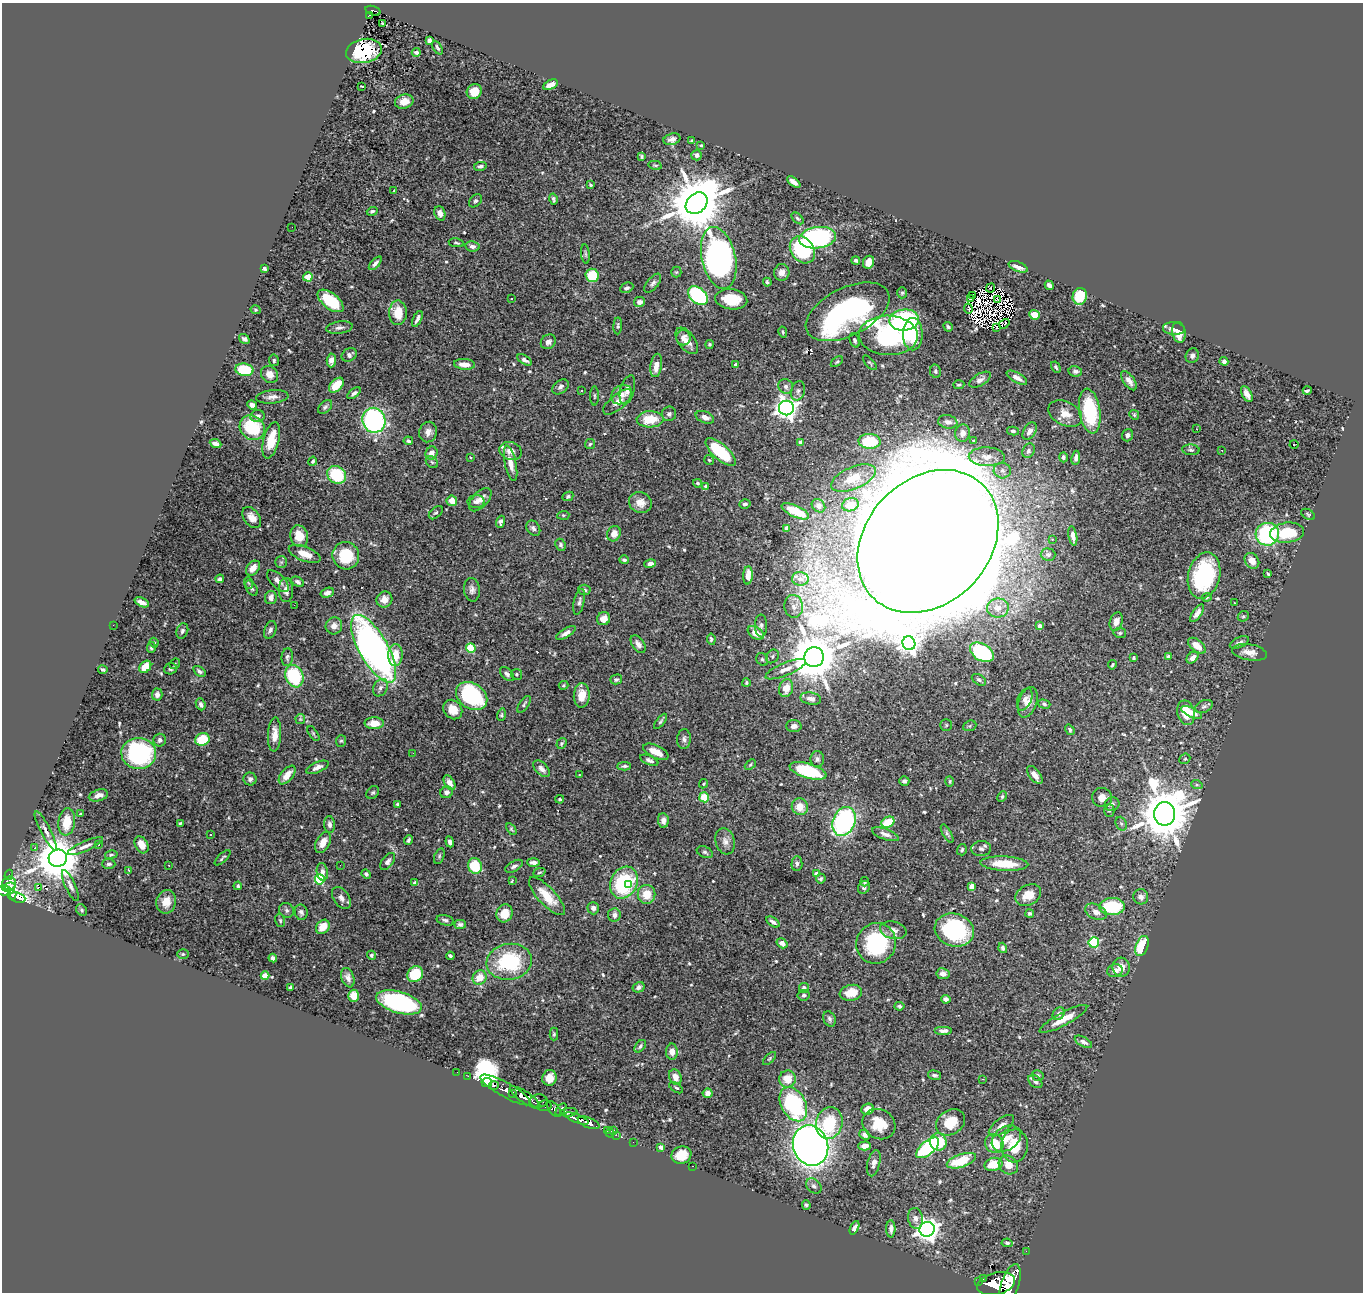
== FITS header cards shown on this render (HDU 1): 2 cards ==
NAXIS1  =                 1361
NAXIS2  =                 1290

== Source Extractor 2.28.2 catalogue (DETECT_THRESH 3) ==
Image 1361 x 1290 px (HDU 1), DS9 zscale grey, 1 PNG px = 1 image px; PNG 1365 x 1294 px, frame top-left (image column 1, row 1290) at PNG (2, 3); each listed source drawn as its Kron ellipse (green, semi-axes under 4 px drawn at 4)
Background 1.41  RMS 0.019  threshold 0.058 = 3 sigma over >= 5 px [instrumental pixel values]
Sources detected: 595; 7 with non-positive FLUX_AUTO (blend fragments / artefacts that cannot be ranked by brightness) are neither listed nor drawn; of the other 588, the 500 brightest by FLUX_AUTO listed and drawn (88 fainter detections omitted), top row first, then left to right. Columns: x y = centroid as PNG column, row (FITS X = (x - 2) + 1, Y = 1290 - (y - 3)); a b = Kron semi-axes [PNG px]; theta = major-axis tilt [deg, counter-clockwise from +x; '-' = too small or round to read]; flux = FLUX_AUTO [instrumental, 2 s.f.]
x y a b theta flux
373 11 8 4 -18 170
369 15 3 2 - 32
382 23 3 2 - 5.1
429 40 4 3 - 3.6
437 48 7 3 -60 2.2
364 51 18 12 11 43
416 52 4 3 - 3.4
550 85 8 4 28 9.2
362 86 3 2 - 1.6
474 92 8 7 - 18
404 102 9 7 17 13
672 139 8 5 16 5.5
692 141 4 3 - 2.4
701 145 3 3 - 1.6
697 155 5 5 - 5.6
642 156 4 3 - 1.8
655 165 7 4 -13 1.8
480 166 6 4 11 3.1
794 182 8 4 -38 6.6
591 185 4 3 - 2
394 191 3 3 - 2
553 199 5 3 - 2.5
475 201 7 5 48 3.2
697 203 12 9 42 9100
372 211 5 4 - 2.6
440 213 7 5 -69 8
798 218 7 4 -44 2.4
292 227 2 2 - 4.4
817 238 18 10 8 330
456 243 8 4 -10 2.1
473 246 7 5 -8 5.4
802 250 15 11 -53 120
585 254 10 3 -84 2
719 258 31 17 -77 520
856 260 4 3 - 2.6
869 262 7 5 65 14
375 263 8 4 48 4.5
1018 267 10 5 -21 8.7
264 269 4 3 - 2.5
676 272 5 5 - 2
782 272 8 7 - 6.8
592 275 7 6 - 40
308 277 5 4 - 25
767 282 4 3 - 2.1
653 283 11 5 51 4
1049 285 5 4 - 4
627 288 7 5 26 3.4
991 288 5 3 - 3.2
902 293 5 5 - 2.1
973 295 3 2 - 2.3
698 296 11 7 -40 140
1080 296 8 7 - 44
511 299 3 2 - 2.6
731 299 16 10 -7 39
970 299 3 2 - 2.5
997 300 3 2 - 2
331 301 15 7 -38 71
640 302 6 5 - 5.9
968 308 5 3 - 4.1
255 310 5 4 - 1.7
847 312 45 24 26 340
398 313 12 9 89 26
1034 315 5 4 - 16
417 319 9 3 65 4
904 320 15 10 5 170
1004 324 6 2 35 4
618 326 8 4 86 2.5
948 327 5 4 - 2.2
997 327 3 2 - 1.8
339 328 13 6 8 6
1174 329 11 6 -6 7.6
783 332 5 3 - 1.6
1179 332 10 6 -80 15
913 334 16 9 90 57
888 335 29 20 -2 160
683 338 7 7 - 6.4
244 339 6 4 -35 3.8
855 340 7 4 -69 2.5
687 341 15 8 -54 13
548 342 8 7 - 5.4
709 344 4 4 - 1.8
349 355 8 6 33 5.1
1192 356 7 6 - 4.4
274 360 6 5 - 2.8
331 360 7 4 86 11
525 360 8 4 -31 4.8
1224 361 4 3 - 3.6
837 362 7 4 37 2.1
870 363 9 4 -48 2.1
465 364 10 5 -5 12
656 365 12 5 82 14
736 365 4 3 - 3.4
1056 367 6 3 -60 2.1
244 370 9 6 -8 66
935 371 7 5 -80 2.7
1075 371 7 5 -12 3.6
270 374 9 8 - 11
1017 378 11 5 -30 7.9
980 380 12 6 31 5.9
1129 381 11 5 -54 6.8
336 385 9 5 46 27
959 385 5 2 - 1.7
786 386 7 7 - 4.4
560 387 9 6 38 4.8
627 390 15 7 74 7.2
581 391 3 3 - 4.8
798 391 10 6 75 4.5
1307 391 4 3 - 2.3
354 393 8 4 36 3.7
1247 394 9 4 -62 7.6
622 395 11 9 38 8
594 396 9 3 90 2.1
272 397 16 6 5 7.6
618 402 17 7 39 10
252 405 5 4 - 5.5
325 407 8 5 46 3.6
786 408 7 7 - 880
1090 411 22 10 -81 92
669 414 7 7 - 3.3
1065 414 18 12 -27 18
1134 415 5 4 - 1.7
257 416 7 6 - 5.3
705 417 10 5 -21 7.4
650 419 13 8 2 34
374 420 12 11 - 260
948 422 10 6 -9 6.3
252 428 13 11 -43 69
1197 429 3 2 - 2.7
1013 431 6 4 -14 2.3
1030 431 9 6 58 7.3
428 432 10 8 76 7.5
963 433 9 7 83 7.7
1128 435 6 5 - 4.9
271 440 18 7 76 28
408 441 5 4 - 2.6
869 441 11 7 -3 53
974 441 3 3 - 2.5
800 442 4 4 - 8.4
215 444 6 4 -23 7.6
590 444 5 5 - 2.1
1294 444 4 3 - 5.4
1191 450 9 5 -4 3.3
1222 450 3 2 - 2.3
511 451 11 9 -18 10
1028 451 8 5 63 3.7
721 452 19 7 -42 86
431 453 7 6 - 9.6
471 457 3 3 - 1.7
987 457 18 9 -2 15
1063 457 5 4 - 2.9
1076 458 7 4 83 4.6
709 460 5 5 - 1.8
313 461 4 3 - 1.8
432 462 7 5 -44 2.4
511 463 18 6 -79 14
1002 471 8 7 - 6.4
337 475 10 8 -35 66
853 478 24 11 23 28
698 483 4 4 - 2.1
706 486 4 4 - 1.9
568 496 6 4 26 2.7
480 500 14 7 47 11
452 501 5 5 - 12
476 502 8 6 3 5.5
640 503 11 10 - 12
745 504 5 4 - 3.4
850 505 8 6 18 17
818 506 7 6 - 5.8
795 511 15 5 -25 36
436 513 8 5 42 2.5
1308 514 7 4 -31 2.1
563 515 6 4 5 1.7
252 518 12 7 -54 12
501 522 6 4 72 5.6
533 528 8 6 -53 4
786 528 4 3 - 11
1287 533 17 10 7 47
614 534 8 6 62 11
1267 534 12 11 - 130
299 536 11 8 -71 24
1073 536 10 4 -79 6.9
1052 539 3 3 - 1.7
928 541 79 62 47 21000
561 545 6 5 - 2.8
305 554 17 7 -21 16
1048 555 7 6 - 3
346 556 14 13 - 52
624 560 5 4 - 3.2
1252 561 8 6 -53 12
281 562 6 6 - 2.7
650 564 6 4 14 6.2
253 568 8 6 49 12
1268 574 4 3 - 1.6
748 575 9 5 87 8.9
1204 575 23 16 76 130
220 579 4 4 - 3.7
800 579 8 6 -5 6.1
278 581 14 6 -44 7.9
298 582 7 4 -30 4
249 583 6 3 -68 1.8
251 588 8 5 -57 2.9
286 590 12 7 -90 7.7
472 590 12 8 -86 6
584 590 6 5 - 3.3
327 593 7 4 17 6.3
271 597 7 6 - 7.5
1207 597 5 4 - 1.6
384 599 8 7 - 9.9
142 602 8 4 -23 7.2
579 602 13 5 78 4.2
1235 603 3 2 - 1.8
294 605 2 2 - 3.8
794 606 11 9 -85 8.4
998 608 11 9 9 14
1197 613 10 4 56 6.3
1243 616 6 5 - 2
604 619 7 6 - 11
1116 621 9 6 72 8.1
113 625 2 2 - 46
334 626 8 8 - 8.4
761 626 11 6 -90 4.4
1040 626 4 4 - 11
270 630 9 6 69 4.2
182 631 8 5 70 3.9
566 633 11 4 30 6.9
756 633 9 6 -34 16
1120 633 6 5 - 2.3
711 639 5 4 - 2.4
1239 642 10 5 24 4
154 643 5 3 - 1.6
909 643 7 6 - 540
638 644 10 6 -55 6.4
1197 646 10 6 -39 13
151 647 5 4 - 3
471 648 5 4 - 63
374 649 38 14 -61 620
982 652 13 8 -31 96
1249 652 17 8 -9 12
395 655 11 7 87 25
772 656 7 6 - 3.2
287 657 9 5 84 3.4
814 657 10 9 - 7600
1168 657 4 4 - 5.6
1133 658 3 3 - 2
1192 658 7 5 44 6.6
762 659 7 5 -57 2.6
175 664 6 4 45 1.7
1112 665 5 3 - 1.7
145 667 7 5 47 24
170 669 6 5 - 2.9
786 669 21 6 22 11
103 670 5 3 - 2.2
199 671 7 4 -36 3.5
507 674 8 5 -43 4.7
516 674 5 5 - 2.3
294 676 11 9 -68 85
616 679 6 5 - 2.6
979 680 8 5 -32 2.9
746 683 4 3 - 1.7
563 685 5 4 - 1.7
380 688 9 7 58 5.3
786 688 9 7 75 17
157 694 6 5 - 5.3
582 695 12 8 86 19
472 696 17 12 -35 140
811 699 10 6 -9 7.8
1025 699 12 7 66 6.1
1028 702 16 9 70 9.9
201 704 6 4 -68 4.4
524 704 10 4 56 3
1044 704 6 4 -16 2.6
1204 706 9 6 24 3.6
453 709 10 8 -49 17
1186 713 12 8 -77 26
1192 713 11 4 -24 9.5
501 715 6 4 73 1.9
300 719 5 4 - 1.6
661 721 9 4 53 2.3
374 723 9 6 -1 17
946 725 6 6 - 2.3
794 726 7 6 - 6.2
970 726 7 5 22 2.3
1070 730 6 4 -55 2.8
313 733 8 3 -55 1.9
275 734 17 6 88 14
202 739 7 6 - 42
684 739 10 7 86 4.6
160 740 6 6 - 3.8
341 741 6 5 - 2.2
561 743 6 4 56 2.2
656 752 13 6 -26 17
139 753 17 15 -4 180
413 753 2 2 - 3.3
817 759 8 6 90 3.7
1185 759 6 5 - 1.8
649 760 9 4 -23 4.1
750 765 6 4 42 1.9
624 766 7 3 3 2.6
317 767 12 5 24 6.9
542 769 10 6 -45 5.8
808 771 19 7 -17 88
287 775 11 6 50 13
579 775 3 2 - 2.2
1035 775 10 5 -52 9.5
250 779 6 6 - 4.2
904 781 5 4 - 3.3
950 781 5 4 - 1.8
449 783 8 5 -58 9
704 784 5 3 - 1.6
1197 785 6 4 -18 1.7
373 792 7 5 42 2.4
447 792 6 5 - 5
98 795 10 5 15 8.6
1002 796 5 4 - 1.9
704 797 5 5 - 38
1102 798 10 9 - 10
560 799 4 3 - 1.7
398 804 4 3 - 1.8
1112 804 7 7 - 4.3
800 807 8 8 - 18
1109 810 6 5 - 2.5
81 814 4 3 - 1.6
1165 814 12 10 -89 8000
663 820 7 5 -87 6.3
844 821 15 11 66 240
67 822 13 8 82 30
888 822 7 5 31 38
180 823 3 3 - 1.8
330 824 8 5 -84 4.9
1121 824 7 5 -68 2.5
511 829 6 4 -55 2
46 831 22 5 -63 7.2
947 833 10 4 -60 2.9
885 834 14 5 -20 6.5
210 835 3 2 - 1.8
408 840 4 3 - 2.6
725 841 13 9 -74 8.3
323 842 11 7 61 13
450 842 5 4 - 4.2
99 845 3 3 - 2.1
141 845 9 6 -61 14
85 846 19 5 24 7.4
35 848 3 3 - 3
981 849 10 7 3 4.5
962 850 6 5 - 2.1
705 852 8 5 -23 3.1
111 855 6 4 13 1.9
439 856 8 5 70 2.3
58 858 9 8 - 5600
223 858 10 3 43 2.1
388 861 10 5 53 4.5
533 862 6 3 -2 4.7
109 864 6 5 - 2.9
797 864 7 5 87 3.1
1004 864 24 7 -2 33
169 865 3 2 - 2.4
340 865 2 2 - 4.4
475 866 8 7 - 52
514 866 10 5 29 4.4
129 870 4 2 - 2.9
322 872 9 5 -81 6
539 873 6 3 22 1.7
366 874 5 4 - 3
817 874 4 4 - 9.3
9 875 5 3 - 76
320 879 5 5 - 95
821 879 5 4 - 2.3
512 881 3 2 - 2.3
865 882 5 4 - 1.9
9 883 7 6 - 750
415 883 4 4 - 2.9
624 883 16 13 64 110
629 885 3 3 - 8.9
70 886 17 5 -65 5.9
238 886 4 3 - 2.7
9 887 7 4 16 650
39 887 3 2 - 41
864 887 7 5 55 3.9
972 887 4 4 - 21
4 891 7 5 1 1000
647 894 9 9 - 21
12 895 5 3 - 400
1028 895 14 10 28 16
547 896 25 8 -47 27
1141 897 7 7 - 6.3
17 898 8 5 -20 390
341 898 12 7 -55 6.8
166 902 12 9 77 16
1112 907 13 8 3 81
593 908 6 5 - 4.2
82 910 6 5 - 2.5
286 910 8 7 - 3.5
301 912 8 6 -78 4.1
1096 912 11 7 -25 10
504 913 9 7 62 20
1030 913 4 3 - 2.4
614 915 7 6 - 5.8
280 920 7 5 -74 2.2
445 920 9 5 -14 3.7
773 922 7 3 -34 3.8
460 924 6 4 0 3.4
323 927 8 6 50 20
893 930 13 8 -13 9.1
954 930 20 16 -17 130
1094 942 5 5 - 110
782 943 6 4 -35 8.4
876 943 20 19 - 110
1142 946 10 6 68 53
1003 948 5 4 - 4.8
183 954 5 5 - 2.1
371 955 4 4 - 2.4
450 956 4 3 - 3.1
273 958 4 4 - 4.3
509 962 23 18 9 110
1121 967 9 8 - 14
1115 971 8 6 14 7.9
415 974 8 7 - 40
943 974 6 5 - 6.5
265 976 4 4 - 27
480 977 7 6 - 19
348 978 10 6 -70 7.1
638 987 6 5 - 4
290 988 4 3 - 1.9
804 988 5 5 - 4.4
851 993 11 8 11 24
804 995 6 5 - 3.3
353 996 6 5 - 20
946 999 5 4 - 5.2
399 1002 23 11 -16 180
899 1006 5 4 - 2.2
1059 1014 7 5 55 4.4
829 1019 8 6 -67 3.8
1063 1019 27 6 28 23
943 1030 9 4 0 4.8
554 1034 6 4 90 2.1
1083 1042 9 4 -28 4.8
640 1046 7 4 51 3.4
672 1052 8 6 -90 8.6
770 1058 8 3 45 1.7
457 1072 2 2 - 11
935 1075 7 4 -15 3.2
1038 1075 6 5 - 2.3
468 1076 2 2 - 19
675 1077 8 6 -65 11
549 1078 8 7 - 13
787 1079 8 8 - 21
982 1079 2 2 - 34
1035 1081 8 5 -41 4.2
487 1083 5 4 - 320
494 1085 5 3 - 200
676 1088 8 4 -33 2.1
506 1090 29 7 -29 2400
513 1093 4 3 - 870
707 1093 5 5 - 5.9
525 1097 18 5 -34 5400
538 1101 9 6 1 1800
793 1104 18 12 -62 180
544 1106 7 5 10 740
554 1109 9 5 -48 1100
867 1109 6 5 - 12
561 1110 7 4 56 800
569 1112 8 4 6 720
577 1119 13 4 -21 2600
950 1122 15 12 32 28
589 1123 11 5 -23 2800
829 1123 16 13 74 56
879 1124 17 14 -30 33
1001 1126 15 7 37 7.5
607 1130 2 2 - 24
614 1130 3 2 - 120
610 1133 4 2 - 45
616 1135 2 2 - 26
865 1135 6 4 -45 5.3
1006 1139 16 11 34 20
633 1142 2 2 - 22
938 1142 9 8 - 47
994 1144 10 8 -49 32
811 1145 20 17 -70 1300
865 1146 6 4 3 9.8
1014 1146 16 13 87 35
661 1147 4 4 - 5.3
928 1148 14 6 40 160
681 1155 10 8 20 23
961 1161 15 6 18 46
874 1163 13 6 75 7.9
993 1164 9 6 14 29
1008 1165 10 9 - 14
693 1166 3 2 - 110
814 1186 9 6 -41 4.7
806 1205 4 3 - 2.1
915 1218 10 7 -80 6
854 1228 7 4 64 4.3
891 1229 8 4 90 4.9
927 1229 7 7 - 980
1007 1243 5 3 - 2.4
1026 1251 2 2 - 16
983 1279 2 2 - 9.4
979 1281 3 2 - 75
996 1284 19 11 14 8000
1010 1285 21 8 72 6600
At the frame edge (FLAGS 8, measured only in part): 2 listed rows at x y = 4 891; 1010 1285
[88 fainter detections neither listed nor drawn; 7 non-positive-flux detections neither listed nor drawn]